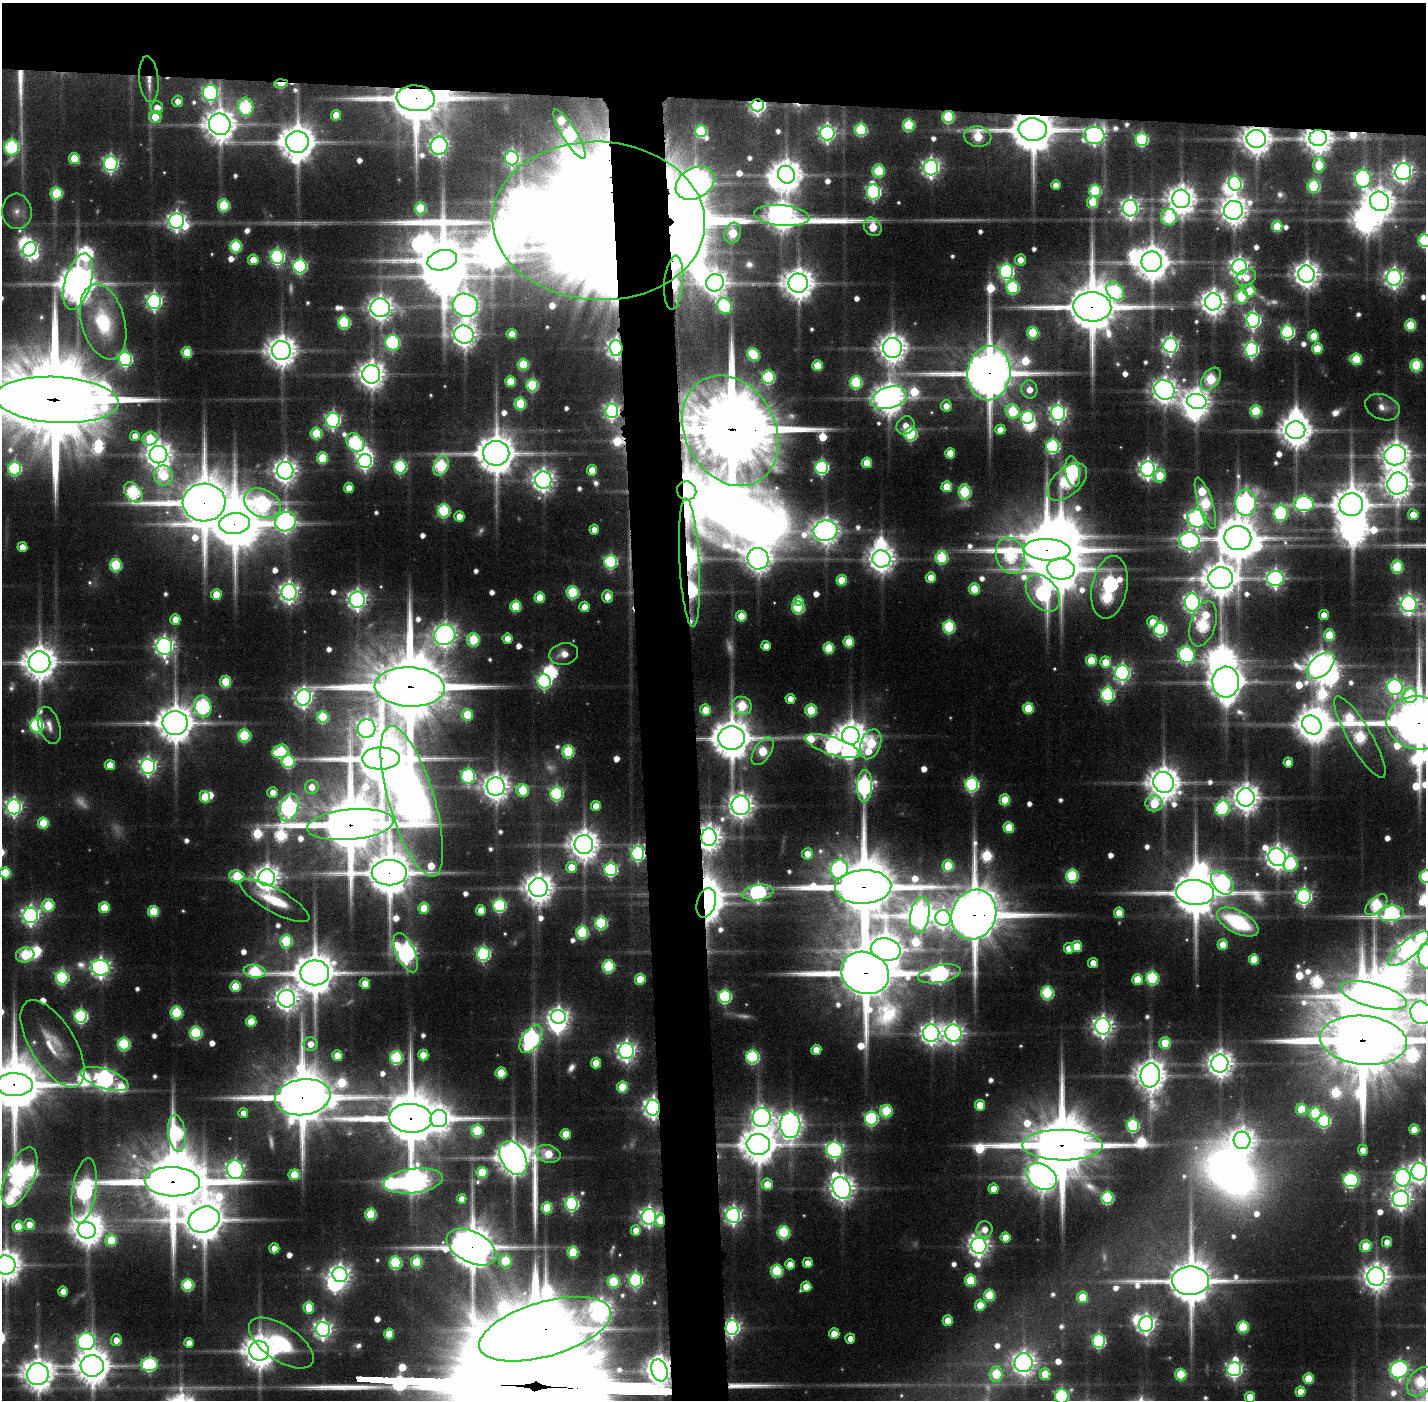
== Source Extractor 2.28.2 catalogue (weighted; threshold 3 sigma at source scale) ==
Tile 2 of 3 x 3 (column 2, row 1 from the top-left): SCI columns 1424-2847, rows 2824-4221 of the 4270 x 4257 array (HDU 1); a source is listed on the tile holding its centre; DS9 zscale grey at full resolution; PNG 1428 x 1402 px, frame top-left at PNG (2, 3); each listed source drawn as its Kron ellipse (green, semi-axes under 4 px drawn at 4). Shown black and unused: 11% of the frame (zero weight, under 3 of 6 exposures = <1% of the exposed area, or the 3 px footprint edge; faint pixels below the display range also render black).
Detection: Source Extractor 2.28.2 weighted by HDU 2 'WHT'; one run over the whole footprint, this tile lists its part. Background 0.0885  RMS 0.0073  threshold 0.03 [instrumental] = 3 sigma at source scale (4.09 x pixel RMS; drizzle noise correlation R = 1.36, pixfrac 0.8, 0.05/0.05 arcsec/px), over >= 5 px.
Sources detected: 742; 35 too faint to see at this stretch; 46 inside a brighter object's white glare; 4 cosmic-ray / hot-pixel residue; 5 long thin detections or spike segments (spike, bleed or trail) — neither listed nor drawn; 6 inside a brighter listed object's ellipse — not listed separately; of the other 646, all 500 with FLUX_AUTO >= 9.32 (the completeness limit of this list) listed and drawn (146 fainter detections not listed), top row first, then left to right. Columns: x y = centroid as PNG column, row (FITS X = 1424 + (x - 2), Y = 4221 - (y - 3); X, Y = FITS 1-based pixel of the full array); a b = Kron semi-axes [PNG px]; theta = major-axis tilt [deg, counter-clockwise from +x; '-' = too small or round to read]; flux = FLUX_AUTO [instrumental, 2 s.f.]
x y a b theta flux
149 79 23 9 -85 11
281 84 7 4 3 35
210 93 8 7 - 260
416 98 19 13 -4 6500
178 101 6 5 - 10
758 105 6 6 - 380
246 107 9 7 -83 130
157 108 6 6 - 14
336 115 5 5 - 22
155 117 6 6 - 24
948 117 6 6 - 90
220 124 11 10 - 1900
909 125 6 6 - 75
861 130 6 6 - 95
1033 130 14 11 -3 4900
701 131 6 6 - 84
827 133 7 7 - 380
570 134 28 7 -59 240
1094 135 10 8 -3 390
978 136 13 10 -5 60
1318 138 9 8 - 1400
1142 139 6 6 - 140
1256 139 10 9 - 1500
297 142 11 11 - 2800
439 146 9 8 - 440
12 147 8 7 - 160
74 158 6 5 - 34
512 158 7 6 - 210
111 164 7 6 - 320
1319 165 8 5 -90 47
931 168 8 7 - 470
879 171 6 6 - 73
1403 172 9 8 - 600
786 175 9 8 - 1700
1363 179 9 8 - 290
695 183 21 15 31 1700
1235 184 7 6 - 220
1056 185 5 4 - 9.8
1313 186 6 6 - 100
1095 191 6 6 - 95
873 192 7 6 - 260
57 193 6 6 - 70
1181 199 9 9 - 1500
1379 201 10 9 - 1500
1093 202 6 5 - 34
224 205 6 6 - 75
420 208 6 5 - 62
1130 208 8 7 - 500
1233 210 9 9 - 1300
17 211 18 15 -85 12
782 215 28 10 -5 1500
1169 217 8 8 - 89
177 221 7 7 - 470
599 221 106 79 -3 6000
1277 226 5 5 - 41
873 227 10 8 -51 37
733 233 10 8 73 48
1425 241 6 6 - 140
236 246 6 6 - 86
30 249 7 6 - 330
277 257 7 6 - 240
253 260 5 5 - 21
442 260 15 10 15 4600
1020 260 5 5 - 12
1152 262 10 10 - 2200
300 266 7 6 - 210
1239 267 8 7 - 560
1006 272 7 7 - 270
1306 274 8 8 - 1100
1246 277 10 8 30 12
1394 278 8 7 - 560
78 282 29 13 73 2900
674 283 27 9 85 84
715 283 9 8 - 920
798 283 10 9 - 1800
1013 288 6 6 - 110
1115 291 10 7 -49 100
1249 291 6 5 - 28
1241 296 7 6 - 71
154 301 7 7 - 370
1213 302 8 8 - 1100
465 305 13 11 -19 1000
725 306 8 7 - 140
1092 307 19 14 -3 7100
380 308 9 9 - 970
1253 320 7 6 - 320
103 322 39 21 -75 79
344 322 6 6 - 120
1410 325 5 5 - 48
1287 332 7 6 - 220
1033 333 6 5 - 56
512 334 5 5 - 17
464 335 10 9 - 970
1314 336 5 5 - 29
393 343 7 7 - 180
1170 345 7 7 - 390
616 348 8 6 -88 520
892 348 10 9 - 1400
1251 349 7 6 - 280
1317 349 5 5 - 36
281 351 9 9 - 1700
187 352 5 5 - 44
753 354 7 6 - 65
125 359 7 6 - 210
1356 359 6 5 - 55
523 364 5 5 - 60
817 365 5 5 - 34
1416 365 6 6 - 86
989 373 27 21 83 7000
371 374 9 9 - 1300
768 377 7 6 - 120
1211 379 13 8 54 79
510 381 5 5 - 32
856 382 6 6 - 100
532 385 6 6 - 97
1029 390 9 8 - 12
1164 390 10 9 - 1100
889 398 18 10 16 1800
57 400 62 23 -3 34000
1197 401 10 7 -9 1000
520 404 6 5 - 65
946 406 5 5 - 10
1382 407 18 12 -22 11
612 411 7 6 - 320
1013 411 7 7 - 70
1256 411 6 5 - 61
1058 413 7 7 - 410
1027 417 6 6 - 140
333 420 7 7 - 310
906 425 10 8 48 11
1000 430 5 5 - 15
1296 430 9 9 - 1900
730 431 58 45 -62 25000
316 433 6 5 - 58
911 434 6 6 - 130
135 436 5 5 - 10
150 439 7 6 - 55
355 443 10 7 -49 180
1053 446 7 6 - 180
496 453 13 12 - 3500
950 453 5 5 - 24
158 455 9 9 - 1200
1395 455 11 10 - 1400
322 458 6 5 - 52
365 461 7 7 - 320
867 463 5 5 - 29
441 466 10 7 69 130
400 467 7 6 - 150
822 467 6 6 - 190
15 468 7 6 - 170
1148 469 7 7 - 530
592 470 5 5 - 22
285 471 9 8 - 890
1073 471 16 7 -82 230
164 476 10 9 - 50
1160 476 7 6 - 34
543 480 8 8 - 780
1067 482 24 13 41 130
1398 484 11 10 - 1400
947 487 5 5 - 32
349 488 5 5 - 16
687 491 10 9 - 2700
133 492 11 7 -51 160
965 492 8 6 -87 100
204 503 21 19 2 7300
262 503 19 13 -26 230
1205 503 27 7 -72 150
1246 503 13 10 -88 460
1304 504 10 7 -3 250
1351 505 12 11 - 2700
444 511 6 6 - 120
1281 513 8 7 - 190
1413 515 5 5 - 17
459 516 5 5 - 15
1197 518 10 9 - 310
285 522 10 9 - 530
235 524 15 10 6 5700
594 530 5 5 - 14
826 531 12 10 10 1100
1238 538 13 12 - 3900
1189 541 10 8 -2 400
22 547 5 5 - 13
1047 550 23 11 -3 8000
1010 556 19 14 -71 140
942 558 6 6 - 99
758 559 11 10 - 1300
881 559 9 8 - 1200
611 562 7 6 - 160
689 563 64 10 -87 970
116 565 6 6 - 79
1397 567 6 6 - 80
1061 569 14 10 -7 3300
931 577 5 5 - 21
1220 578 12 11 - 2500
1275 578 8 7 - 410
842 580 5 5 - 35
1110 587 32 17 79 380
974 589 5 5 - 37
289 592 8 7 - 620
573 592 6 6 - 94
1043 593 21 14 -51 220
216 595 5 5 - 27
607 596 6 5 - 12
540 597 5 5 - 27
357 600 8 7 - 570
798 601 5 4 - 11
1192 602 9 7 -88 470
1409 604 8 7 - 470
516 606 5 5 - 52
584 607 5 5 - 15
798 607 6 6 - 110
1324 615 5 5 - 14
741 616 5 5 - 27
175 620 5 5 - 17
1153 622 6 5 - 21
1203 624 23 12 73 160
949 627 6 6 - 110
1160 629 6 6 - 170
445 635 11 10 - 920
1329 635 6 5 - 43
507 639 5 5 - 13
473 640 7 6 - 70
849 642 5 5 - 36
164 646 9 7 -73 550
766 646 5 5 - 11
829 648 5 5 - 48
564 654 14 10 13 13
1186 655 9 8 - 240
1091 660 5 5 - 43
39 662 11 10 - 2300
1106 662 5 5 - 26
1321 665 16 9 43 1600
1122 673 7 7 - 370
544 681 7 6 - 210
226 682 6 5 - 45
1226 682 15 13 87 2200
410 687 35 19 -2 17000
1395 687 8 8 - 290
1108 695 7 6 - 190
1410 696 7 6 - 85
304 698 8 7 - 520
790 699 5 5 - 11
203 706 11 8 -73 200
742 706 10 9 - 73
1028 708 5 5 - 42
705 710 5 5 - 28
811 710 6 5 - 59
467 715 6 5 - 41
323 717 6 5 - 73
175 723 12 12 - 2900
1419 723 32 26 -7 8100
36 725 7 6 - 170
49 725 19 10 -72 10
1312 725 10 8 -40 1500
366 728 9 9 - 470
244 736 6 6 - 97
851 736 9 8 - 1600
1360 737 46 12 -60 180
731 738 13 11 5 3500
871 744 15 10 70 96
833 746 29 8 -18 400
280 751 8 6 22 90
568 751 6 6 - 90
763 751 15 8 57 54
381 758 19 11 1 6700
288 762 6 6 - 100
1288 762 5 5 - 10
110 765 5 5 - 17
148 766 7 7 - 390
468 776 8 7 - 170
1164 782 11 10 - 2000
972 785 7 6 - 200
496 786 9 9 - 1200
865 786 16 7 88 380
312 787 7 7 - 12
523 790 6 6 - 55
273 793 5 5 - 13
556 794 7 6 - 160
205 797 6 5 - 38
1246 797 9 8 - 1300
1005 800 5 5 - 38
412 801 78 23 -73 1500
1154 803 9 8 - 57
741 805 9 9 - 1100
596 806 5 5 - 15
14 807 7 7 - 370
289 807 14 9 73 400
1222 808 8 7 - 160
43 823 5 5 - 44
350 825 43 15 5 10000
1009 828 5 5 - 38
709 837 9 7 89 1100
584 845 9 9 - 1700
638 854 7 6 - 230
807 854 5 5 - 15
1277 857 9 8 - 940
1291 864 8 6 69 110
948 866 6 5 - 43
571 867 5 5 - 19
611 869 6 6 - 180
839 869 10 8 52 220
5 873 5 5 - 46
389 873 17 12 0 4900
237 876 8 6 -6 71
1072 876 6 6 - 110
1425 876 6 6 - 90
267 878 8 8 - 1100
1222 883 13 9 -49 290
863 887 28 16 2 11000
538 888 9 9 - 1500
1195 892 19 12 -4 5500
758 893 15 7 9 300
1304 896 7 7 - 340
275 901 39 11 -29 35
706 903 15 9 73 1900
48 905 6 6 - 60
499 905 6 6 - 160
1376 905 13 7 41 110
104 908 5 5 - 38
424 908 5 5 - 37
481 910 5 5 - 15
153 911 5 5 - 50
1119 913 5 5 - 19
1391 913 13 7 5 270
31 915 8 7 - 460
920 915 18 9 82 940
974 915 25 21 65 9100
943 918 8 7 - 410
1238 922 23 11 -28 110
601 923 6 6 - 130
582 933 6 6 - 95
286 941 6 6 - 84
1223 945 5 5 - 22
1077 947 5 5 - 33
1069 948 5 5 - 11
1409 949 25 8 39 890
886 950 15 11 -11 2000
406 953 21 9 -65 620
483 954 7 6 - 220
25 955 9 7 17 87
1425 956 12 7 89 250
1254 959 5 5 - 32
1093 963 5 5 - 15
608 966 6 6 - 97
100 968 9 8 - 530
255 971 11 6 -7 91
315 973 14 12 0 4400
865 973 25 20 -23 9800
939 974 22 8 12 350
62 977 7 6 - 170
1152 978 6 6 - 130
640 979 5 5 - 33
1137 979 5 5 - 32
365 983 5 5 - 20
235 986 5 5 - 31
1047 993 6 6 - 120
1373 996 34 12 -14 5300
725 997 6 6 - 150
287 999 9 8 - 880
176 1013 6 6 - 83
1421 1013 11 10 - 690
81 1016 6 6 - 170
558 1017 7 7 - 480
251 1022 5 5 - 33
1103 1026 8 7 - 660
196 1033 6 6 - 110
931 1033 8 8 - 740
953 1033 8 8 - 580
531 1039 15 9 56 430
1364 1040 44 24 -5 20000
1165 1043 6 5 - 37
53 1044 49 22 -59 38
124 1044 6 6 - 110
311 1044 7 6 - 13
816 1050 5 5 - 20
626 1051 8 7 - 560
337 1055 5 5 - 19
423 1055 5 5 - 21
396 1057 6 6 - 110
752 1057 6 6 - 150
596 1063 5 5 - 22
1220 1063 9 8 - 1200
501 1073 5 5 - 36
1150 1075 12 10 82 1800
105 1079 25 9 -18 580
14 1085 18 11 -1 7800
622 1087 5 5 - 39
303 1097 28 18 8 9100
980 1105 5 5 - 25
653 1108 8 7 - 630
1302 1109 5 5 - 44
886 1111 6 6 - 73
243 1113 5 5 - 9.4
1315 1113 6 6 - 71
762 1117 9 9 - 590
411 1118 21 14 -4 8300
439 1118 9 8 - 830
871 1119 7 6 - 170
1324 1121 6 6 - 140
790 1125 13 10 -89 1000
1133 1125 6 6 - 130
1414 1130 5 5 - 20
477 1131 6 6 - 68
177 1133 18 8 -83 150
566 1134 5 5 - 22
1242 1140 8 8 - 990
758 1144 11 10 - 2800
1062 1145 40 15 0 11000
835 1150 8 8 - 320
1363 1150 5 5 - 11
548 1154 12 9 -14 30
513 1158 18 12 -60 2400
235 1170 9 8 - 510
482 1172 5 5 - 49
1419 1172 9 8 - 740
294 1175 5 5 - 36
1041 1176 16 12 -34 1400
19 1177 32 14 67 1000
1403 1178 9 8 - 330
1351 1180 8 7 - 210
413 1181 30 12 7 880
172 1182 28 14 -2 12000
767 1184 5 5 - 19
842 1188 11 8 -65 1100
994 1189 5 5 - 15
84 1191 33 12 81 420
1107 1198 6 6 - 120
462 1199 5 4 - 10
1401 1199 8 8 - 670
572 1204 7 6 - 220
547 1208 5 5 - 51
371 1214 5 5 - 66
733 1215 7 7 - 430
649 1217 8 7 - 470
204 1220 16 12 22 3700
660 1220 7 5 83 24
29 1224 5 5 - 14
18 1226 6 5 - 20
984 1229 8 8 - 11
87 1230 9 8 - 1100
636 1230 5 5 - 13
784 1232 6 6 - 110
1005 1237 5 5 - 19
111 1240 6 5 - 48
1387 1242 5 5 - 9.3
979 1246 8 7 - 690
1366 1246 6 5 - 33
472 1247 27 15 -27 5100
274 1248 5 5 - 13
573 1252 5 5 - 59
505 1261 7 6 - 46
417 1262 6 5 - 53
395 1263 6 6 - 110
808 1263 5 5 - 10
790 1264 5 5 - 11
6 1265 10 9 - 1700
777 1271 6 6 - 79
340 1275 8 7 - 610
1376 1276 9 9 - 1200
635 1280 7 6 - 230
970 1280 5 5 - 52
1190 1281 18 14 1 5200
613 1282 6 6 - 64
187 1285 6 6 - 87
806 1287 5 5 - 19
63 1292 5 5 - 12
989 1295 6 5 - 58
1082 1297 5 5 - 33
980 1305 5 5 - 22
309 1308 6 5 - 29
948 1321 5 5 - 22
1146 1324 8 7 - 490
732 1327 7 6 - 380
1243 1327 6 6 - 66
323 1329 7 7 - 470
545 1329 68 27 16 9400
389 1334 5 5 - 25
834 1334 5 5 - 19
850 1339 5 5 - 9.7
116 1340 6 5 - 13
86 1341 9 8 - 280
1099 1341 7 6 - 170
189 1343 5 5 - 11
281 1343 37 17 -34 86
259 1351 10 9 - 2000
1024 1363 9 9 - 830
149 1364 8 7 - 180
92 1366 11 10 - 2600
1234 1369 7 7 - 350
659 1370 11 8 -73 1300
1399 1370 10 8 33 360
38 1374 11 11 - 1900
996 1374 8 6 88 56
1045 1374 6 5 - 28
1181 1375 6 5 - 59
1308 1378 5 5 - 29
1420 1382 16 11 51 91
1301 1392 5 5 - 15
1062 1396 7 7 - 200
1250 1397 5 5 - 26
Overlapping masked pixels (flux is a lower limit): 48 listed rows (the first 20) at x y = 149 79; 281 84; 416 98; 758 105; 948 117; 1033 130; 1318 138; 1256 139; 695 183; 599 221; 674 283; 1092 307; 616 348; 989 373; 57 400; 612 411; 730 431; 687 491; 204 503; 235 524
Isophote crosses this tile's border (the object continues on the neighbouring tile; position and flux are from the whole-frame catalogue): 17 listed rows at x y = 1425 241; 57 400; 39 662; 1419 723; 5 873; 1425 876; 1409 949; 1425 956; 1421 1013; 1364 1040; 14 1085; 1419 1172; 6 1265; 1399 1370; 1420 1382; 1062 1396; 1250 1397